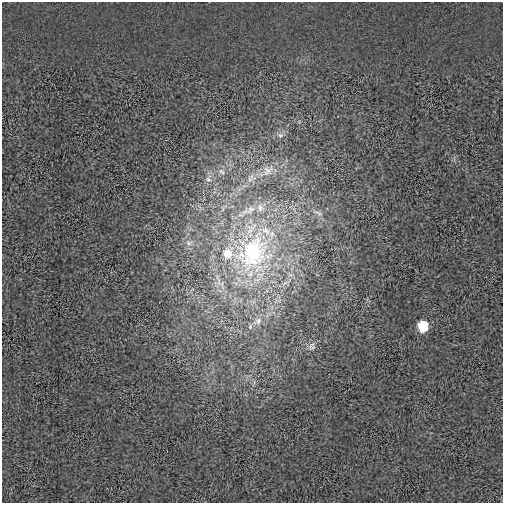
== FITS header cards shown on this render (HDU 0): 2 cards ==
NAXIS1  =                  501
NAXIS2  =                  501

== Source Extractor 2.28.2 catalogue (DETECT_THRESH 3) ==
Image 501 x 501 px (HDU 0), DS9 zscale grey, 1 PNG px = 1 image px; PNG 505 x 505 px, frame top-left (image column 1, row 501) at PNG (2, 2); no overlay
Background 0.00373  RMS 0.027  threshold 0.0797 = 3 sigma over >= 5 px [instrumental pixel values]
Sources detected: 15; all 15 listed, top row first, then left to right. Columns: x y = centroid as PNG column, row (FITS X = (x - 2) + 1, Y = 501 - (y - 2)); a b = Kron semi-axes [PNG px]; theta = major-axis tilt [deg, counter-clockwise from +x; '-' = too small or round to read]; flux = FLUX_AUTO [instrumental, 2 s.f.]
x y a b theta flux
280 135 8 6 -1 5.9
268 170 20 13 46 27
222 172 10 7 -42 7.9
251 178 17 10 39 21
208 179 8 7 - 7
260 208 12 10 -68 17
250 209 21 12 27 33
318 213 14 3 -28 5.3
266 231 17 11 -51 29
189 243 9 6 10 6.7
252 252 56 44 61 340
228 253 14 13 - 37
258 321 16 10 30 18
423 326 7 7 - 75
312 345 13 6 45 8.1